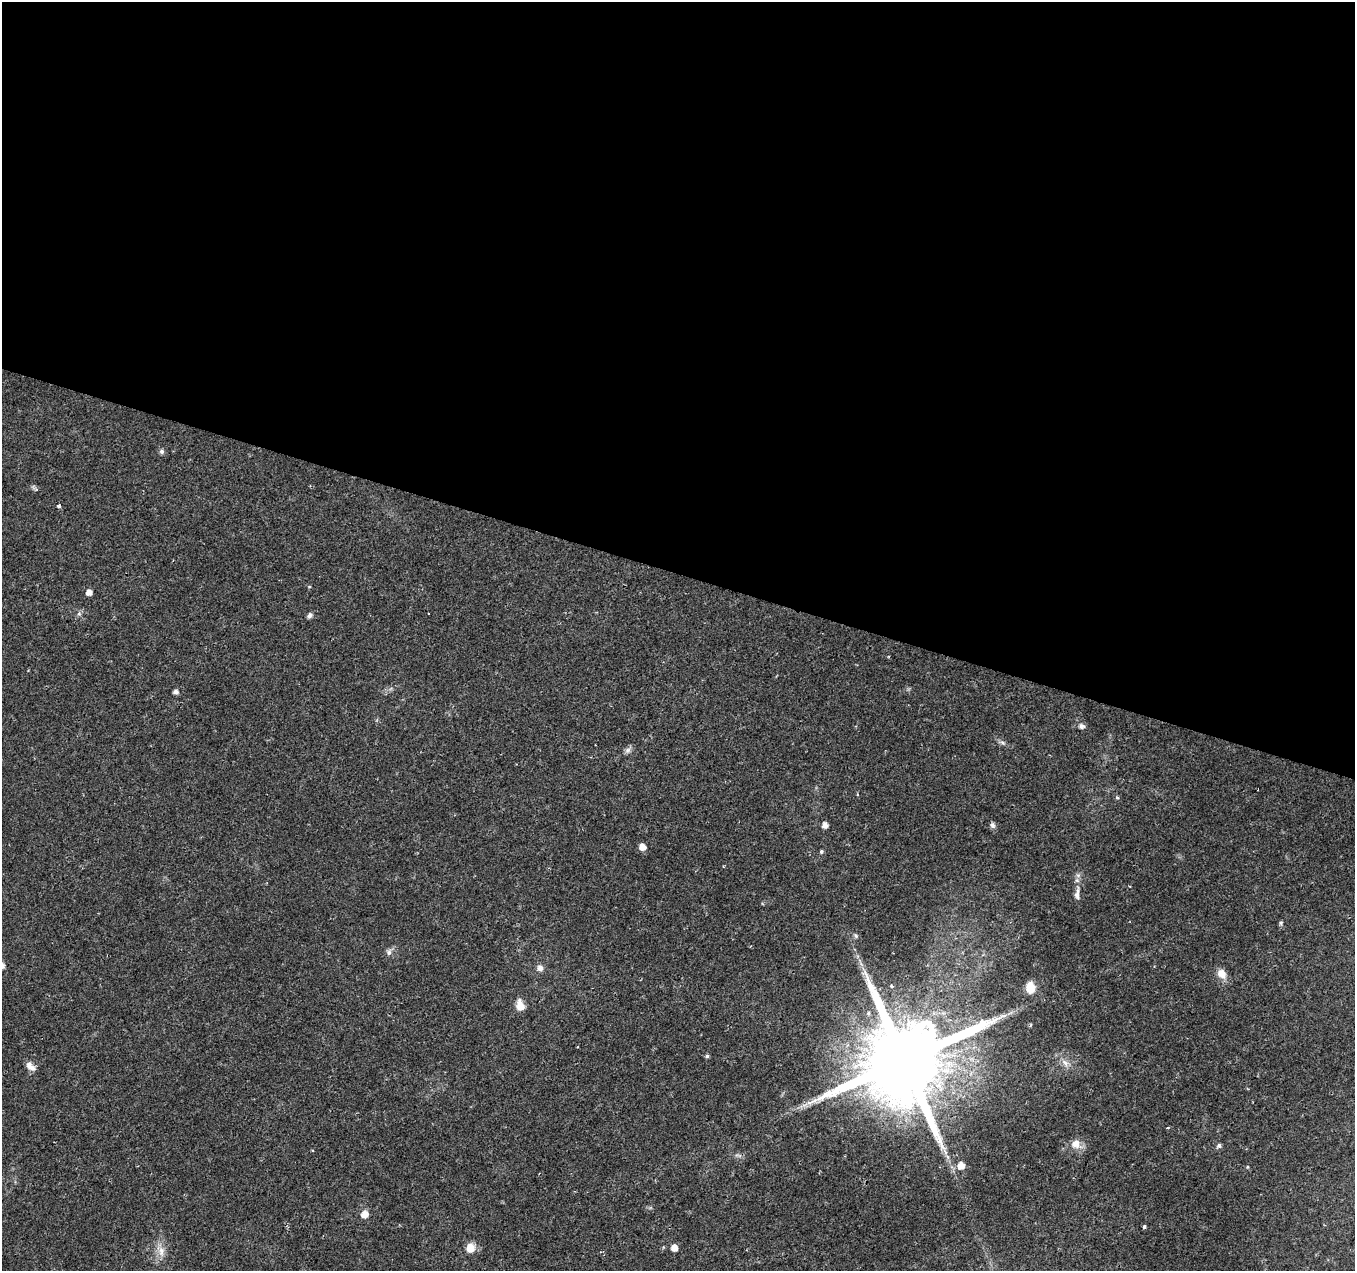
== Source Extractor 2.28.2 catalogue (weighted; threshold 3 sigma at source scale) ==
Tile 3 of 4 x 4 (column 3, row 1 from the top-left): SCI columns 2707-4059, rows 4025-5293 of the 5423 x 5572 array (HDU 1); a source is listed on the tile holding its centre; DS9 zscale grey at full resolution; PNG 1357 x 1273 px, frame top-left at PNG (2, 2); no overlay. Shown black and unused: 45% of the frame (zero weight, under 2 of 3 exposures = <1% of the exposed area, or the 3 px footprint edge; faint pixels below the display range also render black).
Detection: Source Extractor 2.28.2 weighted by HDU 2 'WHT'; one run over the whole footprint, this tile lists its part. Background 0.023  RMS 0.0028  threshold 0.0128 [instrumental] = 3 sigma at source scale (4.5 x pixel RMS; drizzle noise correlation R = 1.50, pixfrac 1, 0.0396/0.0396 arcsec/px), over >= 5 px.
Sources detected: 40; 1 cosmic-ray / hot-pixel residue — not listed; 1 inside a brighter listed object's ellipse — not listed separately; the other 38 listed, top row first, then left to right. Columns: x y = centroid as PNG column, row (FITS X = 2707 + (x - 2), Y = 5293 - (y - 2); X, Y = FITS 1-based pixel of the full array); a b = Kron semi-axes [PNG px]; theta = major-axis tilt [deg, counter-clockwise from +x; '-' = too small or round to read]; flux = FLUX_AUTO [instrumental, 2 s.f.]
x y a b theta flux
162 451 6 5 - 0.81
59 506 4 3 - 1.9
89 592 5 5 - 2
428 613 2 2 - 0.21
309 616 7 6 - 0.76
176 692 5 5 - 0.98
1081 726 8 6 -4 0.98
1002 743 8 5 -20 0.69
628 750 9 6 17 0.92
1117 798 5 4 - 0.44
825 825 5 5 - 1.7
992 825 8 6 -68 0.8
642 847 6 5 - 2.5
821 852 5 4 - 0.48
1077 895 12 7 -84 1.3
1281 923 6 4 69 0.48
856 936 6 4 -71 0.42
389 952 10 6 76 0.91
2 966 5 5 - 1.6
540 968 7 7 - 1.4
1222 974 13 9 -53 2.7
891 986 3 2 - 0.63
1030 987 11 9 -86 4
520 1005 13 9 -75 2.7
707 1056 5 4 - 0.49
904 1060 24 20 60 5500
1065 1062 11 6 -49 1.4
31 1067 11 8 -22 1.7
814 1101 12 6 22 1.9
1076 1144 12 12 - 2.7
1219 1145 6 5 - 0.73
961 1165 6 6 - 3.3
1247 1167 5 3 - 0.26
365 1214 6 6 - 2.9
1144 1226 3 3 - 0.85
470 1248 7 7 - 4.1
674 1248 5 5 - 2.6
161 1251 14 8 -90 2.4
Isophote crosses this tile's border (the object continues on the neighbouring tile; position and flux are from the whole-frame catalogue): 1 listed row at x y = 2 966